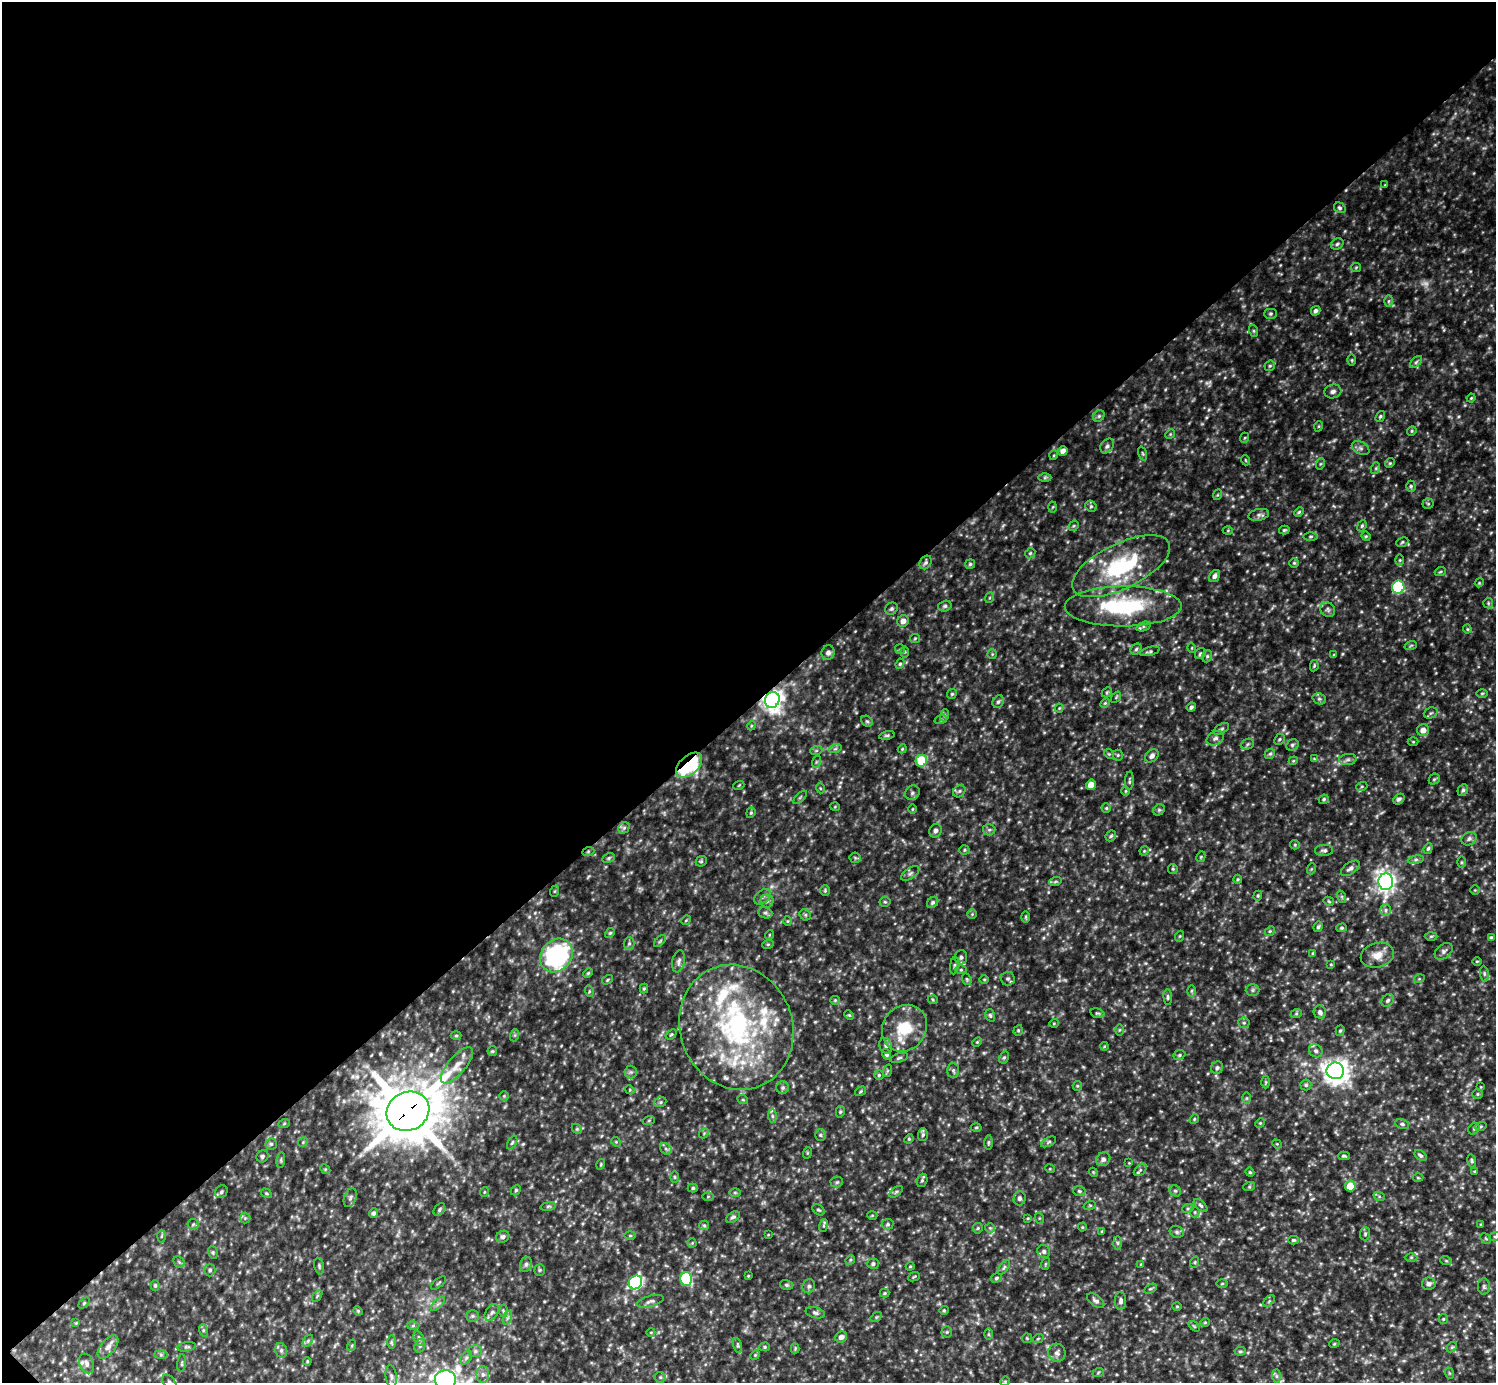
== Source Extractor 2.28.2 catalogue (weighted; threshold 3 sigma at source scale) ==
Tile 5 of 4 x 4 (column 1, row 2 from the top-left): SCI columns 3-1496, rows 3060-4440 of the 5978 x 5977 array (HDU 1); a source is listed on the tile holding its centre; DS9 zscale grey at full resolution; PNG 1498 x 1385 px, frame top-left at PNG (2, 2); each listed source drawn as its Kron ellipse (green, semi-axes under 4 px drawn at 4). Shown black and unused: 51% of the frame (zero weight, under 3 of 5 exposures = <1% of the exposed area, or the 3 px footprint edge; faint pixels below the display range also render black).
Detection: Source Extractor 2.28.2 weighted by HDU 2 'WHT'; one run over the whole footprint, this tile lists its part. Background 0.241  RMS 0.02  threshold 0.0883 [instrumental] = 3 sigma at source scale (4.5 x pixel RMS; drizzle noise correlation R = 1.50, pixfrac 1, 0.05/0.05 arcsec/px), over >= 5 px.
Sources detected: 448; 3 too faint to see at this stretch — neither listed nor drawn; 15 inside a brighter listed object's ellipse — not listed separately; the other 430 listed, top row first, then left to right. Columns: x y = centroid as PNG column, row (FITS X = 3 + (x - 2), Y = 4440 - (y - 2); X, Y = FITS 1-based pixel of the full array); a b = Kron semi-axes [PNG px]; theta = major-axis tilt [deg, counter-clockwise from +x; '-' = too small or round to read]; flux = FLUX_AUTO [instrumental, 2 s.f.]
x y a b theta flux
1385 185 4 4 - 1.6
1340 208 6 5 - 3.7
1337 244 6 5 - 4
1356 267 5 4 - 2.3
1389 301 6 4 88 3.2
1316 311 5 4 - 5.4
1270 314 6 5 - 3.5
1254 331 6 4 -71 2.7
1352 360 6 4 -90 2.2
1416 362 7 4 45 3.9
1270 366 6 5 - 3.1
1333 391 8 6 16 6.7
1471 398 4 3 - 2.2
1099 416 6 5 - 3.9
1380 416 6 4 51 2.9
1319 426 5 3 - 1.9
1412 431 5 4 - 2.5
1170 434 5 4 - 2.3
1244 438 5 3 - 2
1107 446 8 6 52 5.7
1361 448 9 6 -27 6.1
1063 451 5 4 - 12
1143 453 7 3 -71 2.3
1054 455 5 3 - 1.8
1245 460 5 3 - 1.6
1390 463 5 4 - 2.5
1320 464 6 3 71 2.3
1376 468 6 4 72 2.8
1045 478 6 4 1 2.8
1411 486 5 4 - 3.2
1217 495 5 3 - 1.9
1428 504 5 5 - 2.7
1091 506 6 5 - 3.2
1053 507 5 3 - 2
1299 512 5 4 - 2.6
1259 515 10 6 12 6.3
1074 526 5 4 - 2.4
1362 526 6 4 68 2.8
1284 530 5 4 - 3
1228 531 5 3 - 1.8
1311 536 7 3 0 3
1366 536 5 4 - 2.4
1402 542 6 4 24 2.9
1030 553 5 4 - 2.7
1400 560 6 4 90 2.5
926 562 7 5 58 4.5
1294 563 5 5 - 2.6
970 564 5 5 - 3
1121 566 53 22 26 180
1440 572 5 3 - 2.3
1215 576 6 5 - 7.3
1479 583 4 3 - 1.8
1398 587 6 6 - 150
989 598 5 3 - 1.9
1488 603 5 5 - 2.7
945 606 7 5 16 4.4
1123 606 58 20 0 190
891 609 6 5 - 3.8
1328 610 8 7 - 5.5
903 621 6 5 - 11
1143 626 7 4 19 3.7
1467 629 4 4 - 2.1
915 638 5 4 - 2.3
1411 645 6 4 20 2.5
1192 648 5 3 - 1.6
900 649 5 5 - 2.6
1136 649 6 5 - 3.6
1150 651 10 4 14 3.6
905 652 6 4 89 2.5
828 653 7 6 - 7.3
992 654 5 5 - 2.2
1200 654 6 5 - 4.1
1334 655 4 4 - 1.9
1207 656 6 5 - 3.5
900 664 5 4 - 2.7
1314 666 6 4 79 2.4
1107 692 5 4 - 2.5
1482 693 6 4 1 2.3
952 694 5 4 - 2.6
1116 697 6 3 54 2
1319 699 7 5 -21 4.1
772 700 8 7 - 1300
998 702 6 5 - 4.5
1105 703 6 3 44 2.2
1191 707 5 4 - 4.4
1059 708 4 4 - 1.8
1431 713 7 5 22 3.6
945 715 6 4 72 3.1
941 719 6 4 19 2.8
867 721 6 5 - 3.2
751 726 4 3 - 1.9
1221 729 8 5 32 3.9
1423 730 6 6 - 12
887 735 8 4 12 3.2
1215 738 9 6 28 6.5
1279 739 6 4 45 3.2
1413 742 5 3 - 1.9
1247 744 7 5 23 3.5
1292 745 6 5 - 3.8
835 749 6 4 19 3.5
902 749 4 3 - 1.8
816 751 6 4 19 2.6
1109 754 5 4 - 2.4
1270 754 5 4 - 3.2
1118 755 5 5 - 3
1152 756 7 5 43 7.4
1314 759 4 4 - 1.8
1348 759 9 5 6 5.3
921 761 6 5 - 73
1293 761 4 3 - 1.8
816 762 6 4 71 2.7
689 765 15 9 42 200
1434 779 6 5 - 2.9
1129 781 9 3 87 3
739 785 5 3 - 1.7
1091 785 5 4 - 19
1362 786 5 3 - 2.4
820 788 5 3 - 1.8
1463 790 6 5 - 3.5
959 791 7 5 45 4.1
1126 791 5 3 - 1.8
912 793 7 6 - 5.2
800 797 8 3 45 2.5
1324 799 5 4 - 3.1
1399 799 6 4 39 4.9
835 807 5 3 - 1.6
1106 808 5 4 - 2.5
912 809 5 3 - 1.8
1159 810 6 5 - 3.3
751 813 5 4 - 2.6
624 828 6 5 - 3.6
989 830 6 5 - 3.8
935 831 7 6 - 6.9
1111 836 6 4 46 3.4
1469 839 8 6 29 6.4
1295 845 5 4 - 2.3
1428 849 6 4 71 3.3
964 850 5 4 - 2.5
1324 850 9 5 2 5.1
1144 851 5 4 - 2.2
588 852 6 4 20 2.7
1201 857 5 4 - 2.1
609 858 6 4 28 2.9
855 858 5 5 - 2.6
1416 860 8 4 8 4.3
701 861 6 5 - 2.9
1461 862 6 4 90 2.6
1350 868 11 5 35 7.9
1173 869 5 5 - 2.5
1311 869 5 3 - 2
910 873 10 5 34 5.5
1238 879 4 4 - 2.2
1055 882 6 4 19 2.9
1386 882 8 7 - 1000
825 890 5 4 - 2.6
1475 890 4 4 - 2
555 891 6 3 71 1.8
1258 896 5 4 - 2.3
762 897 9 6 39 7.2
1342 897 6 4 -72 2.9
767 901 6 6 - 5.6
1329 901 5 4 - 2.1
885 902 5 5 - 2.8
933 902 6 5 - 4.4
1386 910 6 5 - 4.8
765 913 7 5 -20 4.3
972 914 5 4 - 2.5
805 915 6 5 - 3.1
1026 917 6 4 90 2.2
686 920 5 4 - 2.1
788 921 5 3 - 1.7
1318 927 5 4 - 3.9
1342 928 5 4 - 2.9
1270 931 5 4 - 2.6
610 933 5 4 - 2.6
769 935 5 3 - 1.7
1180 936 5 3 - 1.9
1431 936 6 4 1 2.7
1491 938 4 4 - 3.4
660 941 7 4 45 3
629 943 6 5 - 4.1
768 944 6 3 18 2.1
1444 951 10 7 39 6.6
1313 953 3 3 - 2.6
556 955 18 15 50 280
1377 955 17 12 15 24
961 957 7 6 - 4.8
679 961 11 6 77 7
1477 961 4 3 - 1.7
1331 964 4 3 - 1.6
954 966 9 3 81 2.7
961 970 5 3 - 2.4
588 973 5 4 - 2.2
1484 974 8 4 -82 3.9
967 979 6 4 -69 2.5
984 979 5 3 - 1.8
1008 979 7 7 - 4.6
1419 979 5 3 - 1.7
607 980 6 3 33 2.2
644 988 5 4 - 2.2
1252 990 7 6 - 4.4
589 991 6 4 -74 2.4
1191 991 6 4 90 2.5
1168 997 8 4 -86 3.4
835 1000 5 4 - 2.2
933 1000 5 3 - 1.8
1388 1000 7 5 46 4.3
1320 1012 6 6 - 6.2
1097 1013 7 4 -16 3.1
1296 1014 6 4 19 2.5
849 1015 5 4 - 2.3
990 1015 6 4 -72 3.3
1054 1023 5 3 - 1.6
1244 1023 6 5 - 3.6
736 1027 63 56 -68 430
904 1028 24 21 54 74
1018 1030 5 4 - 2.7
1120 1030 6 4 88 2.4
1340 1031 5 4 - 2.8
671 1034 6 4 39 2.5
456 1035 5 3 - 2
515 1035 6 4 71 2.7
977 1042 5 3 - 2.2
886 1046 8 6 -68 5.2
1104 1046 4 4 - 1.8
492 1051 5 4 - 2.4
1316 1051 7 6 - 5.3
887 1054 5 4 - 3.8
1179 1055 6 4 24 3.2
1004 1057 6 4 62 2.9
899 1058 9 4 18 3.5
457 1065 22 9 49 22
1217 1068 6 6 - 5.1
953 1070 7 6 - 5.3
887 1071 6 4 71 2.4
1335 1071 8 8 - 1700
631 1072 6 6 - 4.6
879 1075 4 4 - 2.5
1266 1082 6 4 -90 2.4
1306 1085 5 5 - 3.5
1077 1086 5 4 - 2.2
1481 1087 4 2 - 1.4
783 1088 6 6 - 4.7
630 1090 5 3 - 1.8
861 1091 6 3 32 2.3
1478 1094 5 4 - 2.8
504 1096 5 5 - 2.4
1246 1098 6 4 89 2.9
743 1100 5 3 - 1.8
660 1102 6 5 - 3.4
408 1111 22 19 26 9500
840 1112 6 4 77 2.5
772 1116 7 4 -89 4.2
1194 1119 5 4 - 2.1
649 1120 6 4 19 2.6
1260 1123 5 4 - 2.2
284 1124 6 4 20 2.2
1402 1124 7 4 -11 3.6
1481 1126 6 3 19 2.5
976 1127 5 3 - 2.1
577 1129 6 4 -45 2.6
1474 1129 6 5 - 3.3
704 1133 6 4 46 2.8
820 1135 6 5 - 3.5
923 1135 6 5 - 4.1
909 1139 5 4 - 2.2
303 1142 5 4 - 2.4
616 1142 5 4 - 2
988 1142 7 4 89 3
1049 1142 8 4 27 3.3
512 1143 7 4 62 2.7
271 1144 5 5 - 3.6
1277 1144 5 4 - 2.1
666 1149 6 5 - 4.4
807 1153 6 4 72 2
1420 1155 7 4 -37 4
262 1156 6 5 - 3.8
1344 1156 6 4 -1 3
1103 1159 7 6 - 7.6
281 1160 8 4 82 2.8
1472 1161 7 4 -74 3
1129 1163 3 3 - 1.3
601 1164 5 3 - 2
325 1169 5 4 - 2.4
1050 1169 5 3 - 1.7
1140 1170 7 5 42 4.4
1475 1171 4 3 - 1.8
1093 1172 5 3 - 1.7
1250 1172 4 4 - 2.4
675 1177 6 4 -89 2.4
1418 1178 5 3 - 1.8
922 1180 7 5 69 3.6
837 1182 6 5 - 3.2
1350 1186 5 5 - 39
1249 1187 6 4 19 2.5
693 1188 5 4 - 2.9
516 1190 6 4 46 2.5
1079 1191 6 5 - 3.3
1175 1191 6 5 - 3.6
221 1192 7 5 49 4.1
484 1192 5 3 - 1.6
896 1192 8 4 37 3.2
266 1193 6 3 -32 2.3
735 1193 6 4 0 2.8
1379 1196 6 3 -19 2.4
708 1197 5 4 - 2.1
350 1198 10 6 69 5.6
1019 1198 7 6 - 6
1090 1205 6 4 18 2.4
1201 1205 8 4 -41 3.9
548 1206 8 4 9 3.2
1188 1208 6 4 19 2.8
439 1210 7 5 53 3.6
818 1210 7 4 -37 3.3
1195 1212 5 5 - 2.6
374 1213 5 4 - 4.7
872 1215 5 3 - 1.8
733 1217 8 5 35 4.2
245 1218 5 5 - 3.2
1028 1218 4 3 - 1.7
1039 1218 5 3 - 2.1
193 1224 5 5 - 3.1
888 1224 6 5 - 3.5
1481 1224 4 3 - 1.8
704 1225 5 4 - 2.8
823 1226 6 4 72 2.6
1082 1227 4 4 - 1.9
978 1228 5 5 - 2.6
990 1228 5 5 - 3.1
1102 1231 4 4 - 1.9
1177 1232 7 5 -15 4.6
1365 1234 6 5 - 3.4
768 1235 4 2 - 1.3
161 1236 6 4 88 2.7
630 1236 6 4 0 2.3
1495 1236 6 3 19 2
503 1237 7 5 28 4.8
1486 1238 6 3 -45 2.1
1293 1240 5 4 - 3
692 1243 4 4 - 1.9
1118 1243 7 4 -89 3.5
1044 1251 6 6 - 4.6
213 1252 6 5 - 2.8
1411 1257 6 4 0 2.5
850 1260 5 4 - 2.5
1446 1261 6 3 -19 2.4
179 1262 6 5 - 3.2
1195 1262 6 3 72 2.1
526 1264 8 5 74 5.2
873 1264 5 5 - 4.6
1045 1264 6 3 71 2
1141 1264 4 4 - 1.8
319 1266 8 4 -77 3.2
910 1266 4 4 - 1.9
1004 1267 8 4 54 3.6
210 1270 6 5 - 4
540 1270 5 5 - 2.6
748 1276 4 3 - 1.8
914 1277 6 3 24 2.1
996 1278 6 4 18 3.4
686 1279 6 6 - 140
635 1282 7 6 - 340
439 1283 9 2 40 2.3
1222 1284 5 3 - 2
1429 1284 7 6 - 6.9
155 1285 5 4 - 2.8
787 1285 6 5 - 3.3
809 1286 7 6 - 4.8
1484 1286 8 6 -89 4.6
1150 1289 7 4 29 2.9
885 1293 5 4 - 2.3
317 1296 6 3 54 2.2
650 1301 14 5 16 6.4
1096 1301 10 5 -37 5.6
1121 1301 9 5 90 6
1269 1301 7 4 45 3
84 1303 6 4 45 2.5
438 1304 9 3 45 4.1
1177 1306 4 4 - 2.1
944 1310 4 4 - 2.3
358 1311 5 4 - 2.1
504 1311 6 4 -87 3
492 1312 9 6 58 6
815 1313 10 5 -15 4.9
472 1316 6 5 - 4.1
876 1317 6 4 35 2.4
507 1318 7 4 71 4.2
1443 1319 5 4 - 2.6
1205 1322 5 4 - 2
76 1323 4 4 - 2
413 1326 6 4 2 3.3
1194 1326 6 3 -37 2.3
203 1330 6 4 -73 3.1
651 1332 4 3 - 1.4
947 1332 5 5 - 2.7
988 1334 6 4 90 3
841 1337 6 5 - 7.5
419 1338 7 5 -64 4.3
1027 1338 5 4 - 2.1
1038 1339 5 3 - 2
308 1341 6 4 57 3.4
391 1342 7 4 -90 3.4
1334 1344 5 3 - 1.9
352 1345 6 4 72 2.4
738 1345 8 3 -71 3.1
420 1346 7 5 71 3.9
108 1347 14 7 51 11
187 1347 9 4 10 3.9
765 1347 5 4 - 2.7
1452 1347 6 4 43 2.5
795 1348 5 4 - 2.1
281 1350 7 6 - 5.3
475 1351 7 6 - 4.1
1240 1351 6 4 7 2.8
1057 1353 9 8 - 8.5
161 1355 7 4 -1 3.4
755 1355 5 4 - 2.2
466 1358 7 5 53 4.3
307 1361 4 3 - 2
86 1363 10 7 -67 7.1
182 1363 9 3 85 2.6
1098 1373 6 3 21 2.2
1449 1373 6 3 -71 2.1
483 1374 8 6 -89 7.1
391 1376 11 5 -83 6.1
1276 1376 7 4 -89 4.3
660 1377 5 5 - 3.4
445 1380 10 9 - 890
1005 1381 5 4 - 2
169 1382 9 5 -50 4.9
Overlapping masked pixels (flux is a lower limit): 4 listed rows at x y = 772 700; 689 765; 588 852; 408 1111
Isophote crosses this tile's border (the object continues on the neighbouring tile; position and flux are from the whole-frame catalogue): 3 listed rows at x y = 1495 1236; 445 1380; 169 1382
Unlisted compact peaks at least as high as the median listed source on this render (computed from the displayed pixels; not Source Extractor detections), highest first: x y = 523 1144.